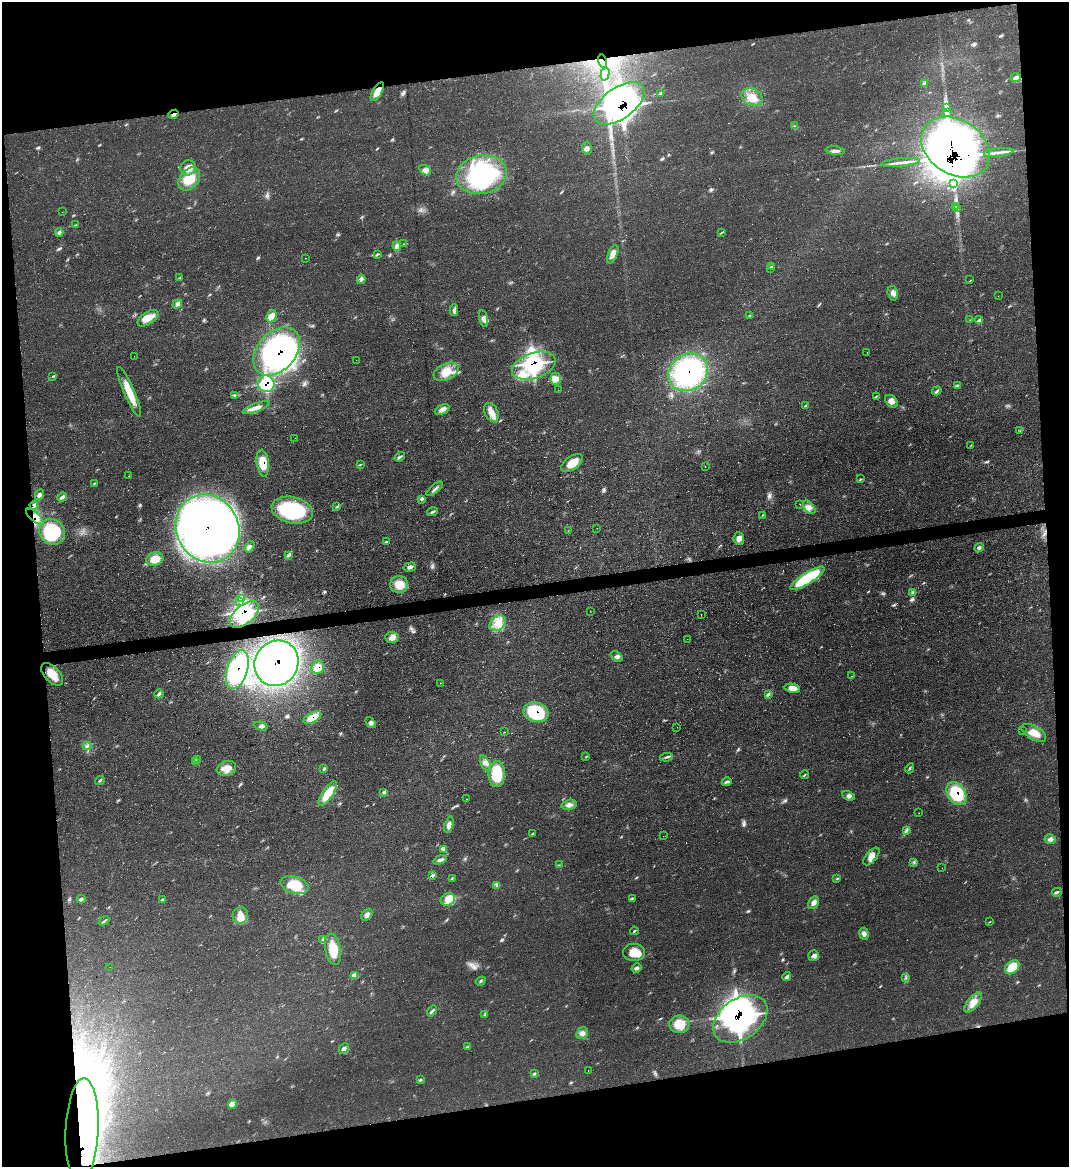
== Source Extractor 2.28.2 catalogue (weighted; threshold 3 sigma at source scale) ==
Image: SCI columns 129-4396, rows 1-4657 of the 4639 x 4657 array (HDU 1 of 3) = the unmasked area's bounding box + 8 px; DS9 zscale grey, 4 x 4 block average (1 PNG px = mean of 4 x 4 image px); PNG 1071 x 1169 px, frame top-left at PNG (2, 2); each listed source drawn as its Kron ellipse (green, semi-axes under 4 px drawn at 4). Shown black and unused: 18% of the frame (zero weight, under 3 of 4 exposures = <1% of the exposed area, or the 3 px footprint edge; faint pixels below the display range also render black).
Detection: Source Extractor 2.28.2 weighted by HDU 2 'WHT'. Background 0.0628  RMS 0.0072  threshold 0.0322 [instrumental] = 3 sigma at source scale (4.5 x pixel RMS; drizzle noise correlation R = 1.50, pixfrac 1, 0.05/0.05 arcsec/px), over >= 5 px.
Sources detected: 267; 5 too faint to see at this stretch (4 x 4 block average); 24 inside a brighter object's white glare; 2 cosmic-ray / hot-pixel residue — neither listed nor drawn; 15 coinciding with a brighter row at this scale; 17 inside a brighter listed object's ellipse — not listed separately; the other 204 listed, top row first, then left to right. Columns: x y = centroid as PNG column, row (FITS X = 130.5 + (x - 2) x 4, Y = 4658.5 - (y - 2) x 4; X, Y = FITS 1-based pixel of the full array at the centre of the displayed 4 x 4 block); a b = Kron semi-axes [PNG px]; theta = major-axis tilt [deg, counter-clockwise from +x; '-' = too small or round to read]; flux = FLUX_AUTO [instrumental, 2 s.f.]
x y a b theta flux
603 61 7 3 -75 27
605 74 7 4 75 23
1015 77 5 3 - 12
924 83 3 3 - 8.1
377 92 10 4 60 46
660 93 4 2 - 5.5
752 97 11 8 -24 54
619 103 29 15 36 950
947 107 4 4 - 11
948 112 2 2 - 3.2
174 114 5 3 - 11
794 126 2 2 - 3
955 147 37 27 -33 3500
587 148 6 5 - 15
835 151 9 3 -6 16
999 152 15 2 7 26
900 163 19 2 5 27
188 168 8 7 - 40
425 170 6 4 -34 22
481 175 25 19 11 570
189 179 13 9 49 110
953 184 3 2 - 6.4
955 206 2 2 - 5.6
957 209 3 2 - 4.6
62 212 2 2 - 1
75 225 4 2 - 3.2
722 232 2 2 - 1.6
59 233 4 2 - 6.1
404 244 2 2 - 2.5
397 246 4 3 - 11
377 254 2 2 - 3.5
613 254 10 4 68 32
305 258 2 2 - 1
771 267 3 2 - 2.8
770 268 2 2 - 1.9
180 277 4 2 - 3.2
361 279 4 4 - 15
970 280 2 2 - 0.9
893 293 7 5 -74 19
998 296 2 2 - 0.45
177 304 5 4 - 13
454 310 6 2 -90 9.9
750 315 2 2 - 3.1
271 316 6 5 - 39
148 318 12 6 33 43
484 319 8 3 -76 20
970 320 2 2 - 2.8
979 320 4 2 - 8
277 351 27 19 48 830
867 352 2 2 - 0.78
134 356 2 2 - 0.87
356 360 2 2 - 0.58
534 366 23 13 18 320
446 372 13 8 24 71
688 372 21 17 36 660
53 376 2 2 - 2.2
556 379 6 5 - 25
266 384 8 8 - 190
957 385 3 2 - 3.9
558 390 2 2 - 0.83
937 391 5 2 - 6.3
129 392 27 5 -67 83
235 395 3 2 - 4.3
876 396 2 2 - 1.9
891 401 7 5 -45 26
805 406 3 2 - 3.8
256 408 14 3 21 30
442 410 8 4 25 25
491 413 10 6 -62 40
1020 431 3 2 - 3.9
295 438 2 2 - 0.73
971 445 2 2 - 1.5
400 457 5 3 - 8.9
263 463 13 6 -83 81
572 463 12 6 34 56
360 465 3 2 - 3.1
705 466 2 2 - 1.7
129 476 2 2 - 0.61
861 479 2 2 - 1.7
95 483 2 2 - 2
435 489 10 3 39 13
39 495 6 2 65 9.4
62 497 5 3 - 15
421 500 3 2 - 2.5
800 504 2 2 - 1.3
34 505 4 2 - 8
337 507 4 2 - 4.6
809 507 8 4 -51 23
292 510 21 13 -12 420
432 512 5 2 - 8
762 515 2 2 - 2.5
35 517 11 4 -41 36
597 528 2 2 - 0.77
208 529 35 31 -62 3400
568 531 2 2 - 0.86
52 532 13 12 - 240
739 539 6 5 - 24
387 542 4 2 - 4.7
249 547 6 3 57 13
979 548 5 3 - 8.7
288 556 2 2 - 4
155 559 9 6 14 66
410 567 6 3 16 13
807 578 20 5 32 310
399 585 9 8 - 69
912 593 3 3 - 6.8
241 599 3 2 - 5
240 601 2 2 - 3.1
590 611 2 2 - 1
244 614 17 9 40 320
701 615 2 2 - 1.2
498 623 9 7 44 47
392 637 7 5 -1 31
687 639 2 2 - 0.7
617 656 6 4 -36 16
276 663 23 21 57 1900
318 668 6 6 - 49
237 670 20 10 73 580
52 674 14 7 -46 65
851 676 2 2 - 1.7
440 683 2 2 - 1.5
792 688 8 4 -10 35
159 694 5 3 - 9.2
768 694 3 2 - 5.6
536 712 13 9 -14 240
312 718 9 5 29 72
370 723 6 4 -51 13
261 726 7 2 -14 11
677 727 2 2 - 0.62
1022 731 2 2 - 0.81
505 732 2 2 - 0.67
1034 733 14 6 -29 54
87 746 4 2 - 5.4
586 757 2 2 - 1.5
666 757 6 2 10 8.1
197 760 2 2 - 2.7
195 762 4 2 - 7.8
485 763 8 4 -63 21
226 768 10 7 20 44
910 768 5 2 - 5.2
324 769 3 3 - 6
497 774 13 8 89 180
805 775 4 2 - 4.3
100 781 5 2 - 5.6
727 782 5 3 - 8.4
328 793 14 5 56 100
384 793 3 2 - 6.5
956 793 12 8 -57 200
848 796 6 4 -23 13
466 799 2 2 - 1.4
569 805 8 5 14 21
919 813 2 2 - 0.81
449 825 8 4 74 21
907 831 2 2 - 2
533 834 4 2 - 4.9
663 836 2 2 - 0.99
1050 839 5 5 - 16
444 850 4 2 - 6.8
871 857 11 5 50 35
440 860 7 3 20 12
914 863 4 2 - 4.7
559 865 2 2 - 1.9
942 868 2 2 - 1.4
433 876 3 2 - 4.8
452 878 2 2 - 2.2
837 879 2 2 - 2.9
295 885 14 8 -16 120
497 886 4 2 - 6.7
1057 892 5 3 - 7.7
632 898 3 2 - 3.3
81 899 4 2 - 7.6
163 899 2 2 - 3.3
448 900 7 6 - 34
814 903 7 5 62 20
240 915 8 7 - 43
367 915 7 5 46 17
104 921 6 2 35 6.6
990 922 2 2 - 1.6
634 931 4 2 - 5
864 934 6 4 -82 16
323 940 3 2 - 4.9
333 949 16 7 -79 87
634 952 11 8 0 71
814 956 5 5 - 16
110 967 2 2 - 1.6
1012 967 8 6 43 86
637 968 5 4 - 10
354 975 3 2 - 3.4
787 977 4 3 - 16
906 978 4 2 - 3.9
481 981 5 2 - 6
973 1002 12 5 51 39
432 1011 6 2 53 8.8
485 1015 3 2 - 4.8
740 1019 30 20 35 1000
679 1024 10 9 - 85
582 1033 6 5 - 19
468 1046 2 2 - 2.9
344 1048 6 4 46 14
588 1071 2 2 - 0.8
535 1073 2 2 - 2.9
420 1080 4 2 - 3.2
232 1104 5 4 - 14
82 1130 52 16 88 890
Overlapping masked pixels (flux is a lower limit): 22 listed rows (the first 20) at x y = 603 61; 377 92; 619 103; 174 114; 955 147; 953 184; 277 351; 534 366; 688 372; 266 384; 263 463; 35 517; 208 529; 244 614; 276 663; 318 668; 237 670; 536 712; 312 718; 956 793
Diffuse or blended objects may show on this block-average render without a row.